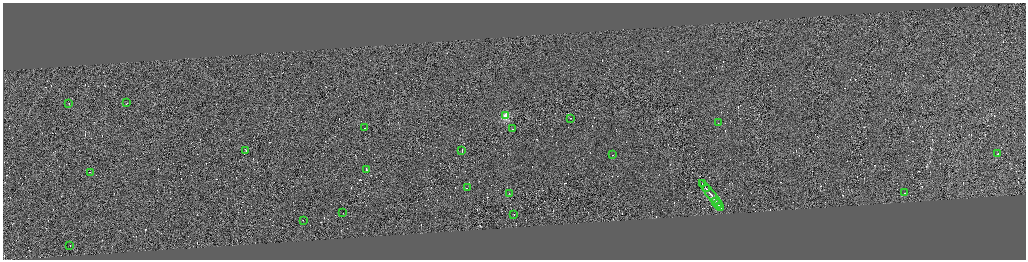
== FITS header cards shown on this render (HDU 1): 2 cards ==
NAXIS1  =                 4093
NAXIS2  =                 1030

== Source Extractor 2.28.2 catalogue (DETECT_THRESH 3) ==
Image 4093 x 1030 px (HDU 1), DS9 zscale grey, zoomed out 1/4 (1 PNG px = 4 x 4 image px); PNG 1028 x 262 px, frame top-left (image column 3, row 1028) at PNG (3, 3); each listed source drawn as its Kron ellipse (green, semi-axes under 4 px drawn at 4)
Background 0.45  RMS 4.1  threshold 12.4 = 3 sigma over >= 5 px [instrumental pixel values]
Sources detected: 613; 587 cannot appear on this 1/4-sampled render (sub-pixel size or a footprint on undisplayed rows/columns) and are neither listed nor drawn; the other 26 listed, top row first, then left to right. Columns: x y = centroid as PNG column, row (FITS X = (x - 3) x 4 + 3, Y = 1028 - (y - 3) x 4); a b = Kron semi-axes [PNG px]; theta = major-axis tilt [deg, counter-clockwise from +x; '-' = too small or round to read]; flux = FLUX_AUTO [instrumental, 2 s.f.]
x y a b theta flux
68 103 2 1 - 18000
127 103 2 1 - 20000
506 116 2 2 - 130000
570 118 2 1 - 19000
719 123 2 1 - 17000
364 128 2 1 - 12000
513 129 2 1 - 30000
246 150 2 1 - 31000
462 151 3 1 - 25000
998 153 3 1 - 53000
613 155 2 1 - 17000
366 169 2 1 - 61000
90 172 3 1 - 41000
702 184 4 1 - 48000
467 188 2 1 - 16000
706 188 2 1 - 25000
509 193 2 1 - 13000
905 193 2 1 - 18000
710 194 17 1 -52 180000
716 201 3 1 - 38000
718 204 4 1 - 45000
720 206 4 1 - 46000
343 213 2 1 - 31000
514 215 2 1 - 21000
303 220 2 1 - 13000
70 245 2 1 - 18000
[587 sub-pixel or undisplayed-footprint detections neither listed nor drawn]